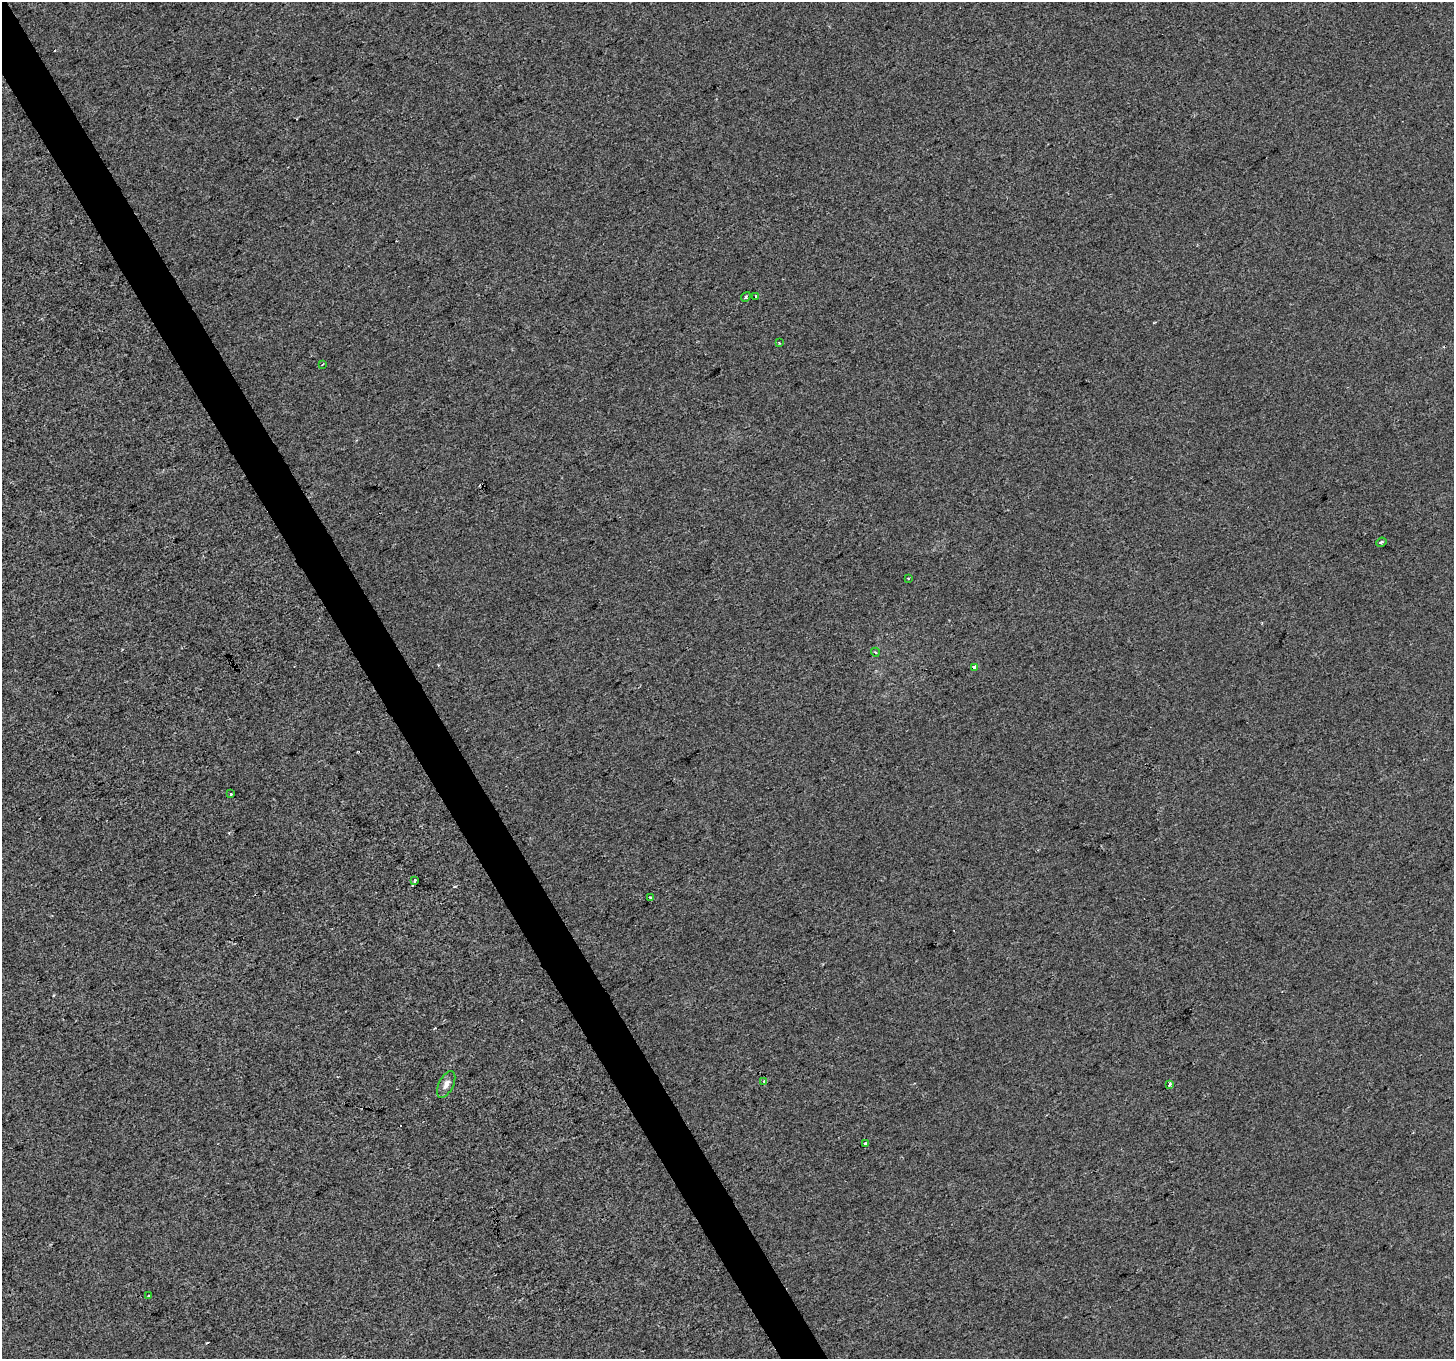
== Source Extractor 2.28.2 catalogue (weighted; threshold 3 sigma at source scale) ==
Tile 11 of 4 x 4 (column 3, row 3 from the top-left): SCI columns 2905-4356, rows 1523-2879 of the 5807 x 5697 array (HDU 1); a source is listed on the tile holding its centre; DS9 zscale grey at full resolution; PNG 1456 x 1361 px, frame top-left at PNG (2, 2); each listed source drawn as its Kron ellipse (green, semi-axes under 4 px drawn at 4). Shown black and unused: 3% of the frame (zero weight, under 2 of 3 exposures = <1% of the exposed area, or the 3 px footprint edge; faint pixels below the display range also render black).
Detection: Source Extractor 2.28.2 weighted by HDU 2 'WHT'; one run over the whole footprint, this tile lists its part. Background -2.33e-04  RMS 0.0055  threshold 0.0249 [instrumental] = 3 sigma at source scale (4.5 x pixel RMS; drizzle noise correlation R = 1.50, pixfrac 1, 0.0396/0.0396 arcsec/px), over >= 5 px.
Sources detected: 18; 2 cosmic-ray / hot-pixel residue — neither listed nor drawn; the other 16 listed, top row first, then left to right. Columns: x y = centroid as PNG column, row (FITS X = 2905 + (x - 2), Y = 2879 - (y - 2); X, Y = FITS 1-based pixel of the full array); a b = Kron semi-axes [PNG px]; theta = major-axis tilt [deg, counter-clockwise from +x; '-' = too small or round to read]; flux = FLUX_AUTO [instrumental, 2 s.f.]
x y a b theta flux
756 296 3 3 - 8.1
746 297 5 3 - 0.84
779 343 3 2 - 0.67
322 364 3 2 - 1.1
1381 542 5 3 - 0.87
908 578 3 2 - 0.38
875 652 4 3 - 0.53
975 667 4 3 - 7.8
231 794 3 3 - 4
415 881 3 3 - 3.4
650 898 4 2 - 0.67
764 1081 3 3 - 0.84
446 1084 14 7 63 3
1169 1084 4 3 - 2.1
865 1144 3 3 - 3.6
148 1296 3 3 - 0.59